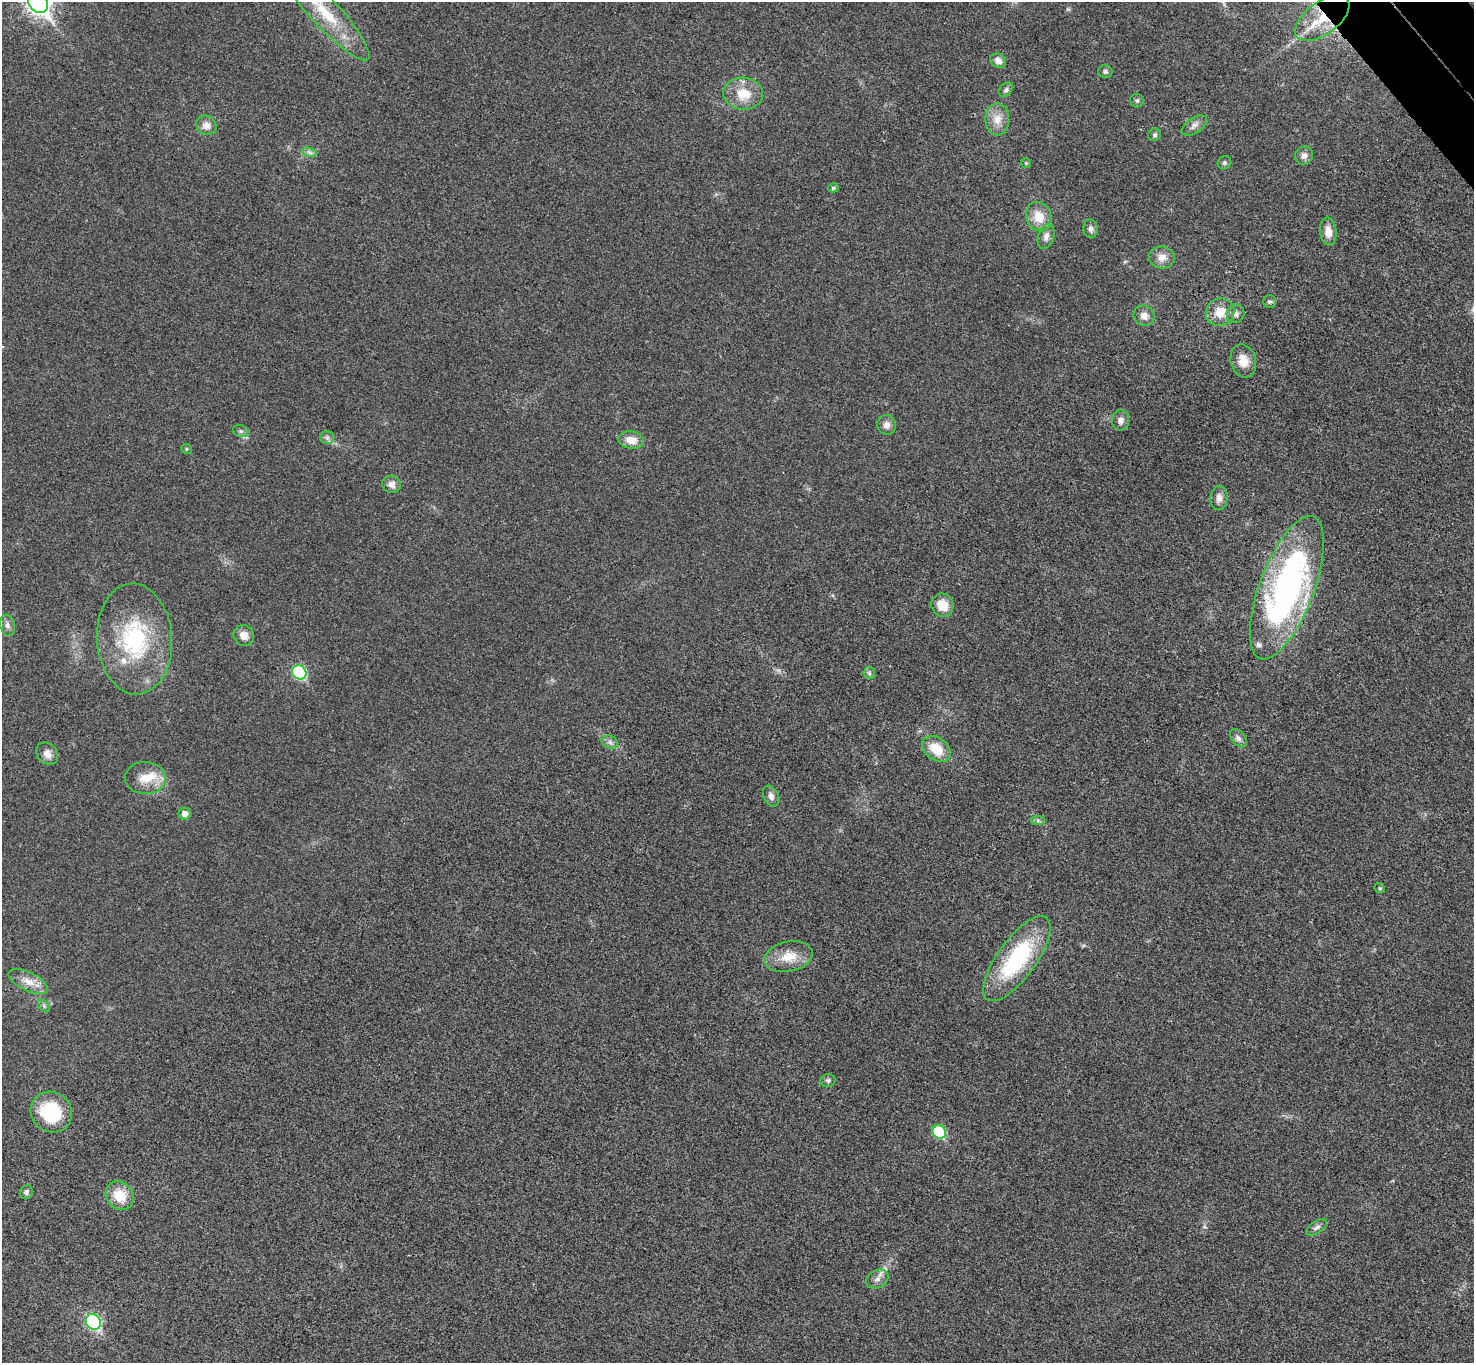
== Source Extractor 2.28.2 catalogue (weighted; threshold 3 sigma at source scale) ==
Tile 10 of 4 x 4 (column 2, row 3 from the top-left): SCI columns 1524-2995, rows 1695-3055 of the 5987 x 5973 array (HDU 1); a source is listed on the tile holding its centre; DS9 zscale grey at full resolution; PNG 1476 x 1365 px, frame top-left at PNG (2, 2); each listed source drawn as its Kron ellipse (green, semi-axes under 4 px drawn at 4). Shown black and unused: <1% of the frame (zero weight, under 3 of 4 exposures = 6% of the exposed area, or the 3 px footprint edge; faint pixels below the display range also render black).
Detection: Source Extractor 2.28.2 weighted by HDU 2 'WHT'; one run over the whole footprint, this tile lists its part. Background 0.0245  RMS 0.0061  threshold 0.0275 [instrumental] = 3 sigma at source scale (4.5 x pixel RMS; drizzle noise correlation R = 1.50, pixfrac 1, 0.05/0.05 arcsec/px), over >= 5 px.
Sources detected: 66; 3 inside a brighter listed object's ellipse — not listed separately; the other 63 listed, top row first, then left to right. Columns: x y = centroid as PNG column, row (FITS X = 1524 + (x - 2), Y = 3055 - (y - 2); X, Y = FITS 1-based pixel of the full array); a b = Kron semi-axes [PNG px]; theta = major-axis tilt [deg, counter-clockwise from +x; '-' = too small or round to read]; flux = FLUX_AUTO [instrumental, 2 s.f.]
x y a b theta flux
38 3 11 9 -48 430
324 12 65 14 -48 30
1322 18 31 16 36 22
998 61 8 6 -29 3.6
1105 71 7 6 - 1.4
1006 90 8 6 44 1.6
743 94 20 16 -7 14
1137 101 7 7 - 1.4
997 119 16 12 90 7.4
206 125 11 9 -34 4.4
1194 125 14 7 34 3.3
1155 135 6 6 - 1.6
309 152 7 4 -19 1.6
1304 156 9 8 - 3.1
1026 163 5 5 - 0.74
1224 163 7 6 - 1.4
833 188 5 4 - 1.1
1039 217 15 12 -68 10
1091 229 9 7 -85 2.3
1328 232 14 8 -84 6.4
1046 236 12 8 71 3.7
1162 257 13 11 -2 5.2
1270 302 6 6 - 1.3
1220 312 14 13 - 10
1236 314 9 8 - 3
1144 316 11 10 - 4.2
1243 361 17 12 -75 9
1120 420 10 8 88 3
887 425 10 9 - 3.9
241 431 8 6 -21 1.5
327 438 7 6 - 1.7
631 440 13 8 -9 7.4
186 449 6 4 -22 0.9
392 484 9 8 - 4
1219 498 12 8 88 3.9
1287 588 76 27 69 200
942 605 12 10 -60 11
7 625 11 7 -74 2.5
244 635 11 10 - 5.7
135 639 55 37 -86 67
299 672 8 6 -41 56
869 673 6 5 - 1.2
1238 738 10 6 -52 2.4
610 742 8 6 -23 2
936 749 16 11 -36 14
47 754 12 10 -47 4.5
145 778 20 16 -2 12
771 796 11 7 -66 3.2
185 814 6 6 - 4
1038 820 7 4 -1 1.2
1380 888 5 5 - 0.81
788 957 24 15 13 13
1017 959 50 19 54 64
28 982 21 9 -26 7.6
44 1006 7 4 -46 1.2
828 1080 7 6 - 1.5
51 1112 21 20 - 38
939 1132 7 6 - 37
26 1192 7 6 - 1.7
120 1196 15 13 -46 14
1317 1227 11 6 34 2.3
877 1279 12 8 28 3.5
93 1322 8 7 - 92
Overlapping masked pixels (flux is a lower limit): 1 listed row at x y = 1322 18
Isophote crosses this tile's border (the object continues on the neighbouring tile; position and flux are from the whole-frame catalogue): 2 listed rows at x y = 38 3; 324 12